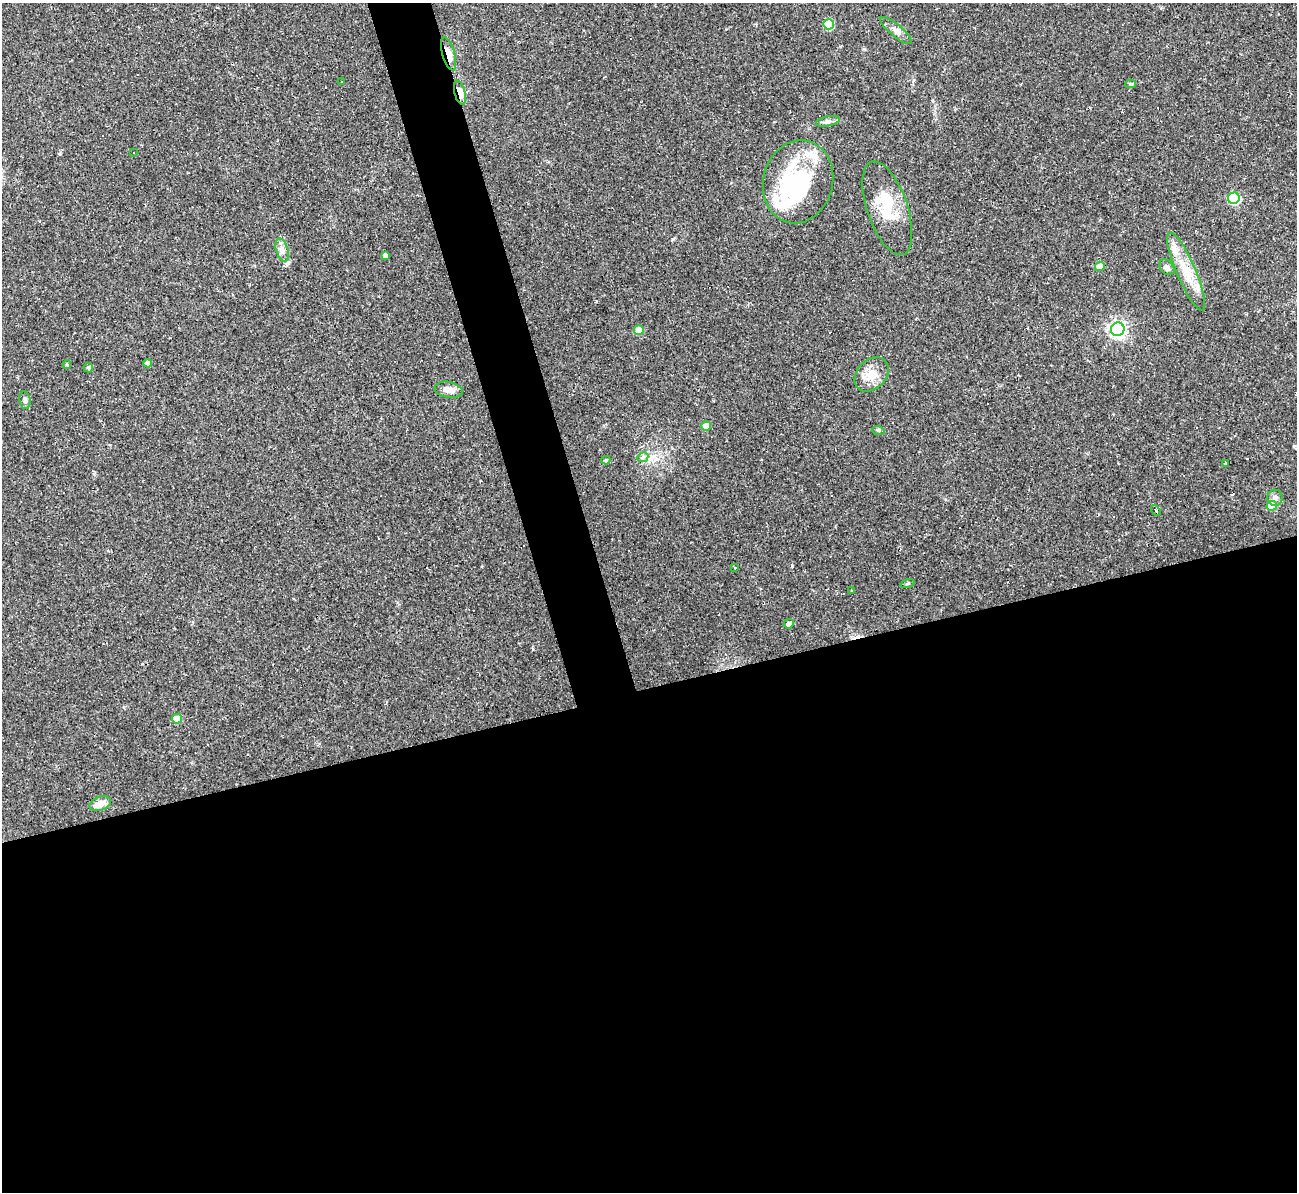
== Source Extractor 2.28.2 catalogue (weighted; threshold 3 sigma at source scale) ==
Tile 15 of 4 x 4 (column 3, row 4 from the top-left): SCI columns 2592-3886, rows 142-1331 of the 5182 x 5165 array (HDU 1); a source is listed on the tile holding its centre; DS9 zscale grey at full resolution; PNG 1299 x 1194 px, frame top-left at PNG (2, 3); each listed source drawn as its Kron ellipse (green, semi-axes under 4 px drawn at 4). Shown black and unused: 45% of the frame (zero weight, under 2 of 3 exposures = <1% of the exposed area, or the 3 px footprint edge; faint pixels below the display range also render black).
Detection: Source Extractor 2.28.2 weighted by HDU 2 'WHT'; one run over the whole footprint, this tile lists its part. Background 0.11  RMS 0.0065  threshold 0.0293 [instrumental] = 3 sigma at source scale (4.5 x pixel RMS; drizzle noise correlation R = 1.50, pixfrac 1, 0.05/0.05 arcsec/px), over >= 5 px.
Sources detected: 52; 3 inside a brighter object's white glare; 9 cosmic-ray / hot-pixel residue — neither listed nor drawn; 2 inside a brighter listed object's ellipse — not listed separately; the other 38 listed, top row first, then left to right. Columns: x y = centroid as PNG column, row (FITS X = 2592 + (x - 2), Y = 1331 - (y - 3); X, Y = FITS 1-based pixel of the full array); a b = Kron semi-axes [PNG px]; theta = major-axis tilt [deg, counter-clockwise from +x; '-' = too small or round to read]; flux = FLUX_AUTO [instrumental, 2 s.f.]
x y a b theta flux
829 24 5 5 - 27
896 30 20 6 -39 3.5
449 54 17 6 -73 6.3
341 81 3 2 - 0.75
1131 84 5 4 - 1.1
460 93 12 5 -75 10
828 121 12 5 12 2.2
133 152 3 3 - 1.3
798 182 42 34 75 69
1234 198 6 5 - 57
887 208 49 20 -71 27
282 250 12 6 -72 3
385 256 4 4 - 2.9
1100 266 5 4 - 8
1167 267 9 6 -48 2.3
1186 271 42 9 -67 17
1118 329 7 6 - 210
639 330 5 5 - 12
148 363 4 4 - 3.4
67 364 4 4 - 0.94
88 368 5 4 - 1.3
872 374 19 14 47 9.7
449 390 14 8 -10 5
25 400 9 5 -82 1.8
706 426 5 4 - 9.1
878 430 6 4 -18 0.91
643 457 6 5 - 3
606 460 5 4 - 0.81
1226 463 3 3 - 2.3
1275 498 8 7 - 2.7
1272 506 5 5 - 14
1156 510 6 3 -56 1.1
735 568 3 2 - 1.3
907 584 7 3 19 0.83
852 591 3 2 - 0.62
789 624 5 4 - 4.7
177 719 5 4 - 11
100 804 11 7 21 6.3
Overlapping masked pixels (flux is a lower limit): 2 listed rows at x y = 449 54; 460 93
Unlisted compact peaks at least as high as the median listed source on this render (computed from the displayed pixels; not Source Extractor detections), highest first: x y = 673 239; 533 649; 596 301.